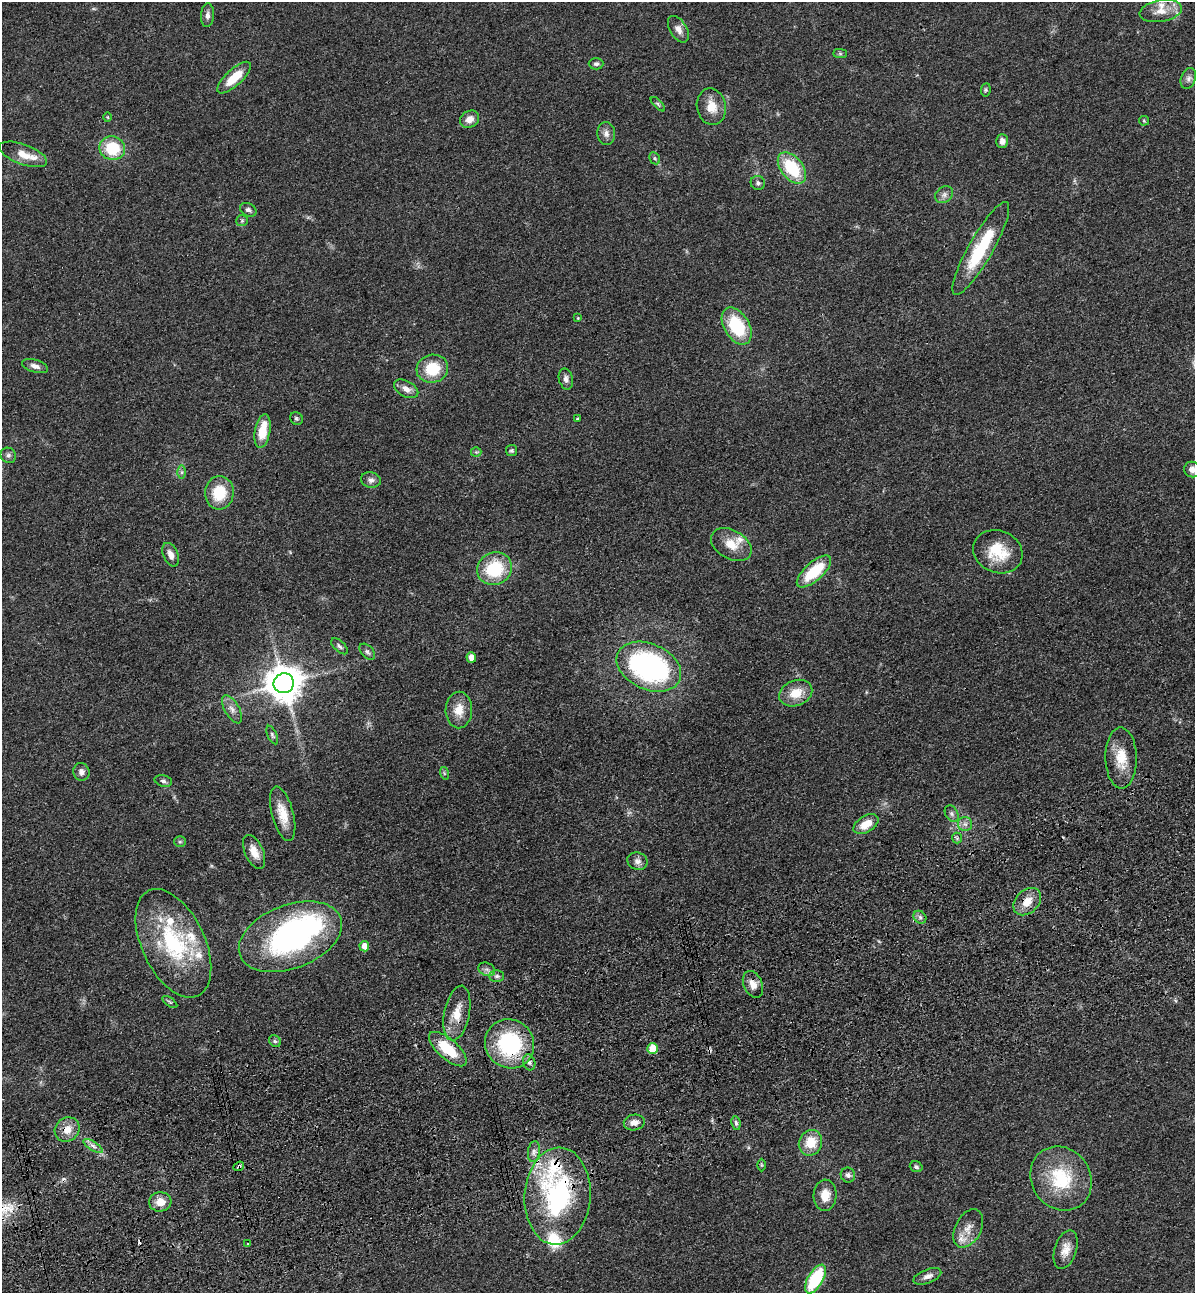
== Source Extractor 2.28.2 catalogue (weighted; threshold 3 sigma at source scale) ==
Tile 7 of 4 x 4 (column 3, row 2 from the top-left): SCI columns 2693-3885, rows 2698-3988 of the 5266 x 5394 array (HDU 1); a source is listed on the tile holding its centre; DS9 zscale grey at full resolution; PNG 1197 x 1295 px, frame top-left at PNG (2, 2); each listed source drawn as its Kron ellipse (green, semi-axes under 4 px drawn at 4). Shown black and unused: <1% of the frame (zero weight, under 3 of 4 exposures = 6% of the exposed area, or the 3 px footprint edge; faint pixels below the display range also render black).
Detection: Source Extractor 2.28.2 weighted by HDU 2 'WHT'; one run over the whole footprint, this tile lists its part. Background 0.056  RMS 0.0058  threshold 0.026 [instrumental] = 3 sigma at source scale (4.5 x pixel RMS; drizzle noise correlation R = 1.50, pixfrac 1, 0.05/0.05 arcsec/px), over >= 5 px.
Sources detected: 110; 1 inside a brighter object's white glare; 1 cosmic-ray / hot-pixel residue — neither listed nor drawn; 8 inside a brighter listed object's ellipse — not listed separately; the other 100 listed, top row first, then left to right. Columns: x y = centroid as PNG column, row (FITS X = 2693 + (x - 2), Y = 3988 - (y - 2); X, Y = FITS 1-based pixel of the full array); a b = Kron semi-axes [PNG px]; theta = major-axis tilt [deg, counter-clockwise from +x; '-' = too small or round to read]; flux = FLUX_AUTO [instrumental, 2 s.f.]
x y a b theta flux
1161 11 21 10 10 8.1
208 15 12 6 86 2.4
678 29 14 8 -59 4
840 54 7 4 0 0.95
596 64 7 6 - 1.4
234 78 21 8 43 13
1188 78 11 7 70 2.4
986 90 7 4 83 0.96
658 104 9 4 -45 0.97
711 107 18 14 -79 9.1
108 117 5 3 - 0.48
470 119 10 8 28 4.6
1144 121 5 5 - 0.75
606 133 11 9 -88 3.1
1002 141 7 6 - 3.6
112 148 13 11 -20 22
23 154 25 10 -20 8.5
655 158 6 4 -60 0.99
792 168 18 11 -51 29
758 183 7 7 - 1.6
944 195 10 7 40 2.6
248 210 9 6 -28 1.9
242 221 6 5 - 0.9
981 248 53 12 60 35
578 318 3 3 - 0.52
737 326 20 12 -59 31
35 366 13 6 -17 3.1
432 369 16 14 15 19
566 379 10 7 -77 2.4
406 389 13 8 -28 4.1
296 418 7 6 - 1
577 419 4 4 - 0.77
262 431 17 7 79 13
511 450 5 5 - 0.99
476 452 5 5 - 0.79
8 455 8 7 - 1.8
1192 469 8 7 - 3.1
182 472 6 4 -90 1.1
371 480 10 7 -11 2.3
219 493 17 14 85 19
731 544 22 14 -29 9.7
998 552 25 21 -22 19
171 555 12 7 -67 4.1
495 569 18 16 27 29
814 571 21 9 42 24
340 646 10 5 -43 1.5
367 652 9 6 -46 1.6
471 657 5 4 - 5
649 667 34 23 -24 110
284 683 10 10 - 1300
796 693 17 12 22 11
232 709 16 7 -60 3.8
459 710 18 13 88 8.7
272 735 10 4 -65 1.2
1121 758 30 15 -89 14
81 772 9 8 - 2.6
444 773 6 4 -72 0.78
163 781 9 5 -15 1.6
283 814 28 11 -75 11
952 814 9 6 -60 1.7
866 824 14 8 31 8.2
965 824 7 7 - 2.1
957 838 5 5 - 0.99
180 842 6 5 - 0.94
254 852 18 9 -66 6.5
637 861 10 8 -20 2.8
1027 902 16 11 44 7.9
920 917 7 5 -45 1.6
290 937 54 32 21 140
173 943 58 31 -65 60
364 946 5 5 - 5.8
487 969 8 6 -21 2.2
497 976 7 5 1 1.6
753 984 14 9 -66 5.3
170 1002 8 4 -35 0.94
457 1013 28 12 79 11
275 1041 6 5 - 1.2
510 1044 25 24 - 57
653 1048 5 5 - 14
448 1049 23 10 -41 21
529 1062 8 6 -73 1.8
634 1122 10 7 9 4.1
736 1123 7 4 -82 1.4
67 1129 13 11 40 6.6
810 1143 13 11 66 13
93 1146 11 4 -32 2.2
534 1152 10 6 83 2.3
761 1165 6 4 -89 0.68
239 1166 5 4 - 1.4
916 1167 6 5 - 1.2
848 1175 7 7 - 1.9
1061 1178 33 29 -56 35
825 1195 16 11 87 7.9
557 1196 49 33 86 90
160 1202 11 9 5 6.4
968 1228 20 13 62 7.8
248 1244 3 3 - 1.3
1066 1250 20 11 72 6.5
927 1276 15 6 21 3.2
815 1279 16 7 59 37
Overlapping masked pixels (flux is a lower limit): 6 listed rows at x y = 1027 902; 457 1013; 510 1044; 67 1129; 239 1166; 557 1196
Isophote crosses this tile's border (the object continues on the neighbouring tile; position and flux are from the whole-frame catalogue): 2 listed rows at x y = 1161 11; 1192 469